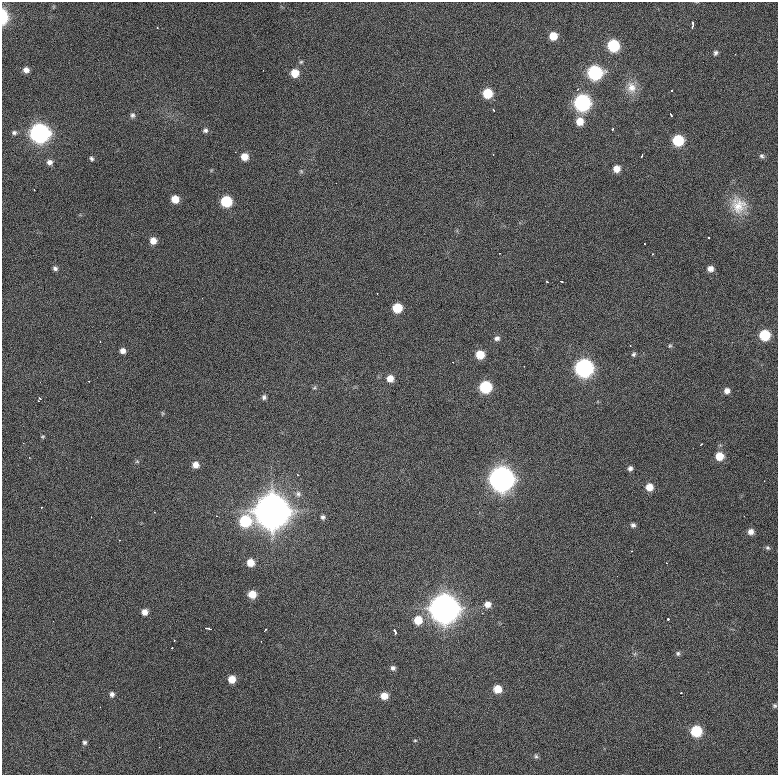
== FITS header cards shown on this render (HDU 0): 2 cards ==
NAXIS1  =                  776 / length of data axis 1
NAXIS2  =                  773 / length of data axis 2

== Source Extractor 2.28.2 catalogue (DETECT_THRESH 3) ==
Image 776 x 773 px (HDU 0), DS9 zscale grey, 1 PNG px = 1 image px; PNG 780 x 777 px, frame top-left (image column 1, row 773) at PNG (2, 2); no overlay
Background 963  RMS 25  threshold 74.8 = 3 sigma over >= 5 px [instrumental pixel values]
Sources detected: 112; all 112 listed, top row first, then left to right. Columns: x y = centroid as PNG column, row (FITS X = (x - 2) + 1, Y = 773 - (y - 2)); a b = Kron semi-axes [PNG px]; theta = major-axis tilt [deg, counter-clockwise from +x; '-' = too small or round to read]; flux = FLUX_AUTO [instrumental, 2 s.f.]
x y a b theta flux
3 17 12 6 -89 5.5e+04
692 25 6 3 85 6.0e+03
157 27 2 2 - 1.5e+03
553 36 6 6 - 2.9e+04
613 45 7 7 - 1.3e+05
715 53 7 5 74 4.1e+03
735 54 2 2 - 9.1e+02
301 62 6 4 43 2.5e+03
26 70 6 5 - 8.2e+03
295 73 7 7 - 2.6e+04
595 73 8 8 - 2.6e+05
631 87 17 14 -75 2.3e+04
578 89 5 3 - 1.6e+03
671 90 3 3 - 7.3e+03
487 93 7 7 - 5.5e+04
582 103 8 8 - 4.5e+05
493 110 3 2 - 2.2e+03
670 114 5 3 - 4.6e+03
132 115 7 6 - 4.6e+03
580 121 8 8 - 2.3e+04
613 129 3 2 - 2.2e+03
205 130 7 6 - 4.5e+03
14 133 6 5 - 3.7e+03
39 133 9 8 - 8.4e+05
678 140 7 7 - 9.2e+04
493 154 2 2 - 1.0e+03
642 156 4 2 - 3.0e+03
762 156 7 6 - 3.9e+03
244 157 7 6 - 2.0e+04
91 158 6 4 -46 3.3e+03
49 162 7 6 - 7.3e+03
616 169 7 6 - 1.5e+04
301 171 6 4 -47 2.4e+03
336 183 2 2 - 8.8e+02
175 199 7 6 - 2.3e+04
226 201 7 7 - 9.1e+04
738 205 23 20 -64 3.9e+04
709 238 3 3 - 3.2e+03
153 241 7 7 - 1.6e+04
499 253 2 2 - 1.4e+03
653 254 2 2 - 1.4e+03
55 268 6 5 - 4.5e+03
710 269 7 6 - 9.7e+03
561 281 3 2 - 1.8e+03
547 282 3 3 - 1.8e+03
377 293 2 2 - 1.1e+03
202 298 2 2 - 9.0e+02
397 308 7 7 - 5.1e+04
765 335 7 7 - 7.7e+04
497 338 7 6 - 5.9e+03
630 345 3 2 - 6.3e+03
670 346 6 5 - 2.4e+03
123 351 6 6 - 8.1e+03
480 354 7 7 - 3.3e+04
634 354 6 5 - 3.3e+03
453 362 2 2 - 1.6e+03
584 368 8 8 - 6.2e+05
390 378 7 7 - 1.5e+04
314 387 6 4 43 2.5e+03
485 387 7 7 - 1.3e+05
727 391 6 6 - 8.4e+03
264 397 6 6 - 4.3e+03
39 399 5 3 - 3.6e+03
162 413 6 4 -71 2.0e+03
43 437 5 4 - 2.0e+03
23 443 2 2 - 8.4e+02
701 444 4 2 - 1.9e+03
719 456 7 7 - 2.9e+04
137 461 6 5 - 2.4e+03
196 465 7 7 - 1.2e+04
630 468 6 5 - 5.4e+03
501 479 10 10 - 2.0e+06
764 481 2 2 - 7.4e+02
649 487 7 7 - 2.0e+04
298 494 9 8 - 7.2e+03
42 507 2 2 - 1.4e+03
272 511 13 13 - 4.4e+06
217 516 3 2 - 1.2e+03
744 516 2 2 - 7.5e+02
91 517 2 2 - 8.5e+02
323 517 5 5 - 4.1e+03
245 521 9 8 - 1.1e+05
633 525 6 6 - 4.5e+03
751 532 7 7 - 9.6e+03
119 540 2 2 - 1.1e+03
768 548 6 6 - 3.4e+03
631 551 2 2 - 1.2e+03
250 562 7 7 - 2.0e+04
252 594 7 7 - 2.5e+04
487 604 7 7 - 1.2e+04
444 609 11 11 - 3.0e+06
145 612 6 6 - 1.1e+04
668 619 3 2 - 5.0e+03
418 620 10 9 - 2.8e+04
209 629 6 3 -17 4.3e+03
265 630 4 2 - 2.5e+03
395 631 5 3 - 5.5e+03
174 641 3 2 - 1.6e+03
172 648 3 3 - 2.1e+03
678 653 6 6 - 3.5e+03
393 668 6 6 - 5.0e+03
232 679 7 6 - 2.0e+04
498 689 8 7 - 2.5e+04
681 693 3 2 - 1.8e+03
112 694 6 5 - 5.2e+03
384 696 7 7 - 1.9e+04
775 706 6 5 - 2.7e+03
100 707 2 2 - 1.3e+03
696 731 7 7 - 9.3e+04
415 740 5 3 - 1.6e+03
84 742 5 5 - 3.5e+03
536 756 6 5 - 3.2e+03
At the frame edge (FLAGS 8, measured only in part): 1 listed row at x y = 3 17